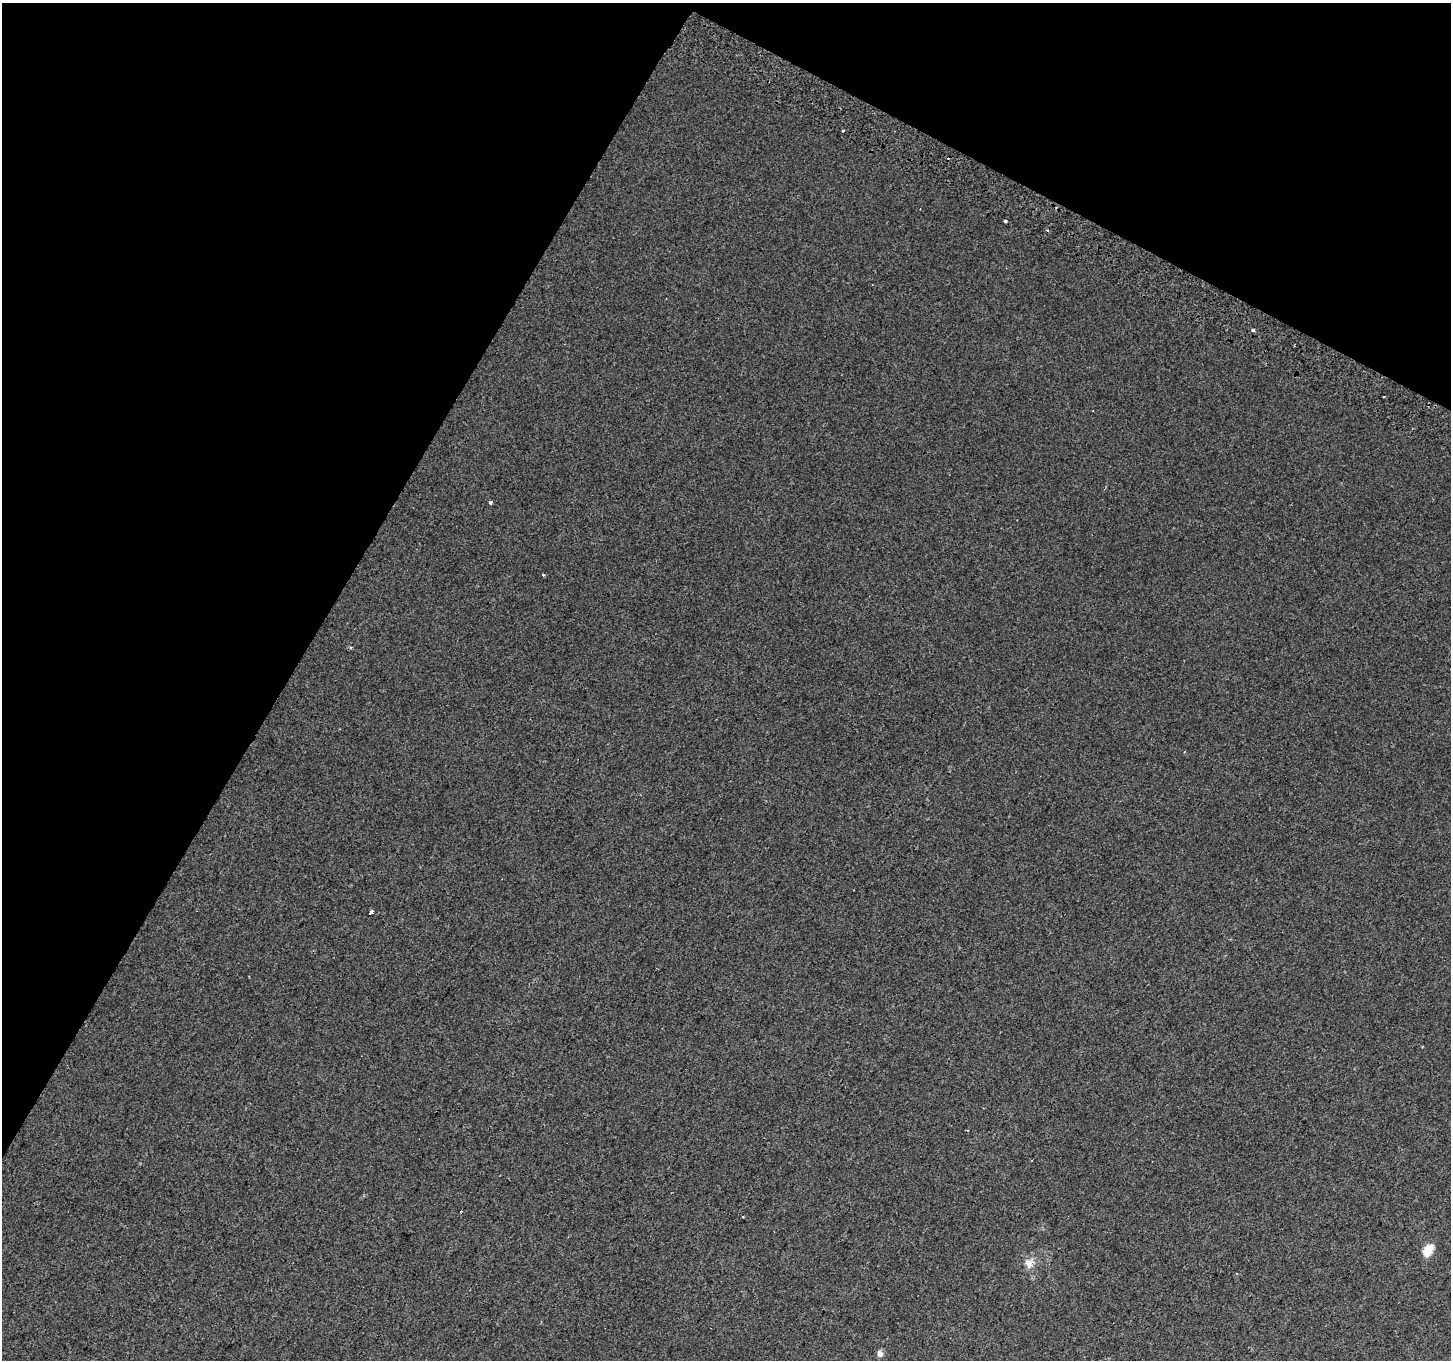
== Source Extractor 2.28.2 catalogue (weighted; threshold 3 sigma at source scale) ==
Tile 2 of 4 x 4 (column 2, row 1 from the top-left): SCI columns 1479-2927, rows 4374-5731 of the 5846 x 5965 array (HDU 1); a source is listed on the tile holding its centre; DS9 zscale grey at full resolution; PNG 1453 x 1362 px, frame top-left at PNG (2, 3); no overlay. Shown black and unused: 28% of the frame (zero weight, under 2 of 3 exposures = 2% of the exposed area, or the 3 px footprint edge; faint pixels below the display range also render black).
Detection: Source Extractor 2.28.2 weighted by HDU 2 'WHT'; one run over the whole footprint, this tile lists its part. Background 0.00422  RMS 0.0035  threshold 0.0158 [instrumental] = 3 sigma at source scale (4.5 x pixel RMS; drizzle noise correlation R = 1.50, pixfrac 1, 0.0396/0.0396 arcsec/px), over >= 5 px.
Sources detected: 13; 3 cosmic-ray / hot-pixel residue — not listed; the other 10 listed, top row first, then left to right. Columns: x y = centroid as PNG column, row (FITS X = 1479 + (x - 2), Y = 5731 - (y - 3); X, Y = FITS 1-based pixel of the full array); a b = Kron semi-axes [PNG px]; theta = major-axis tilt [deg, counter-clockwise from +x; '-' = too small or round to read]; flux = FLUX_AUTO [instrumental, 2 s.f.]
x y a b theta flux
1005 221 3 3 - 1.7
1253 331 3 3 - 1.3
1383 397 3 2 - 0.43
491 502 4 3 - 0.53
543 575 4 3 - 0.33
371 912 4 3 - 1.7
743 1216 2 2 - 0.42
1428 1250 17 11 56 3.9
1029 1263 15 13 57 3.1
880 1354 8 7 - 1.5